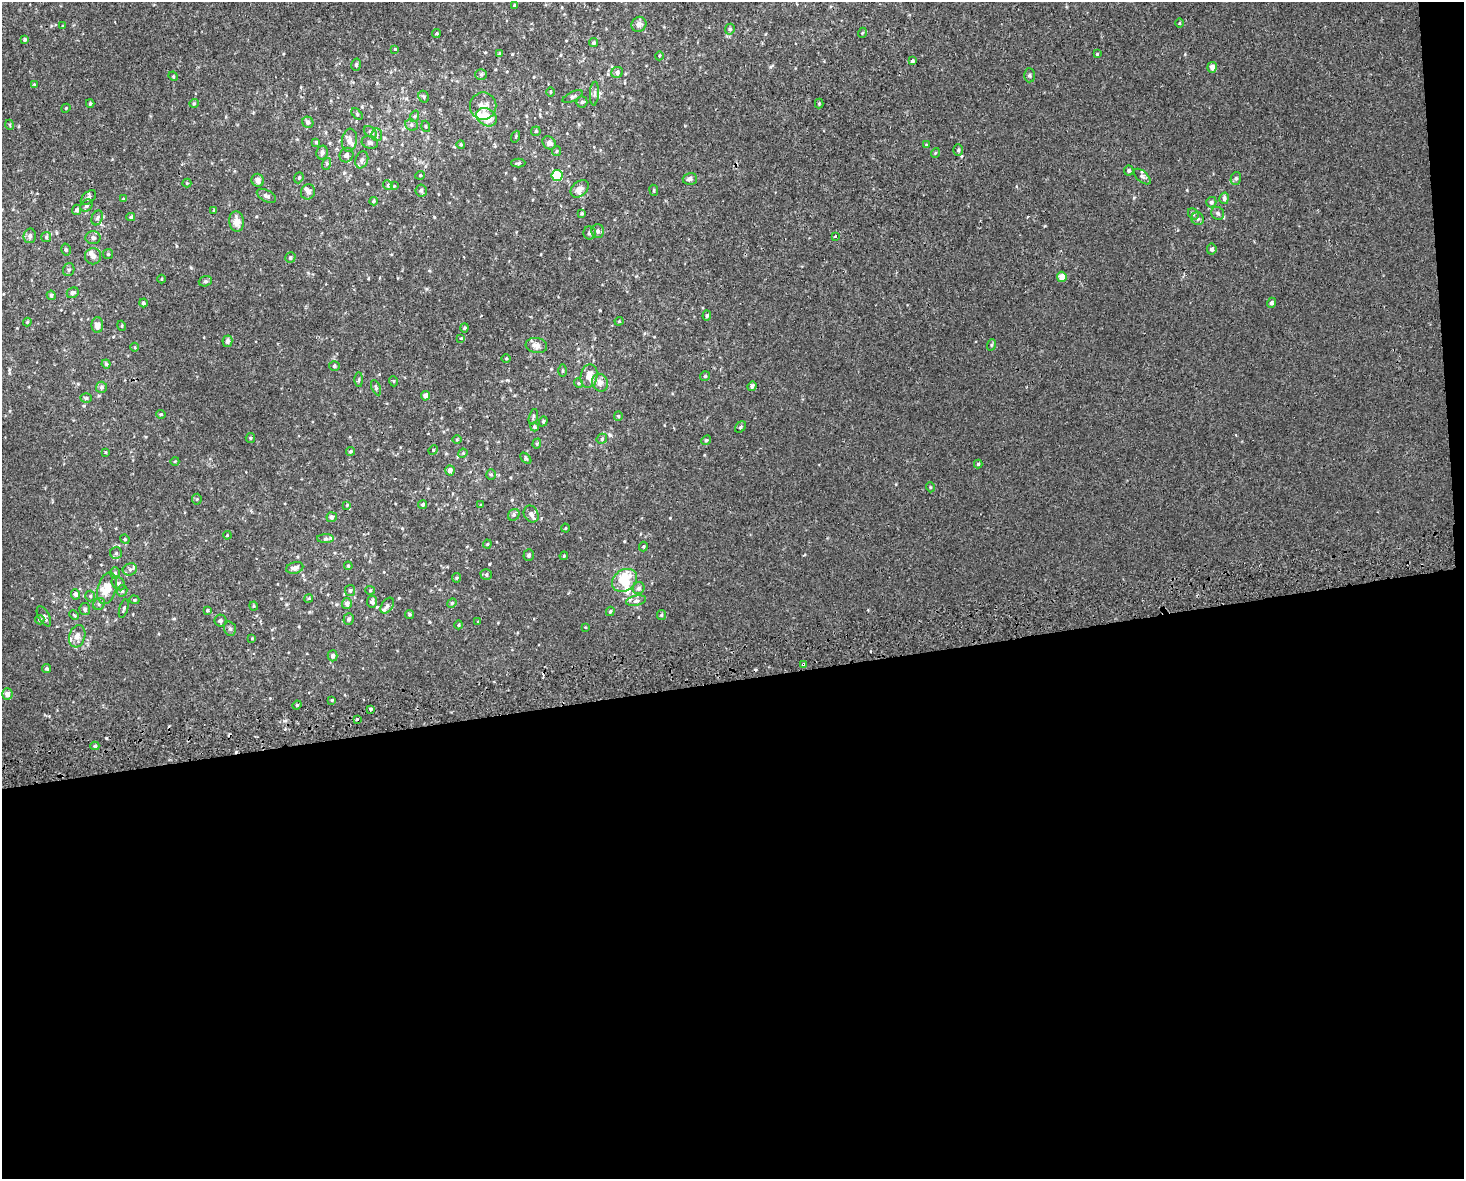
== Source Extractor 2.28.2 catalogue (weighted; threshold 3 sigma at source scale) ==
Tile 12 of 3 x 4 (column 3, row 4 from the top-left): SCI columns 2945-4406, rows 42-1218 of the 4470 x 4790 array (HDU 1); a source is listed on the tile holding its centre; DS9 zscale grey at full resolution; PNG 1466 x 1181 px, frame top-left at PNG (2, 2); each listed source drawn as its Kron ellipse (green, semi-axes under 4 px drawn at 4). Shown black and unused: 43% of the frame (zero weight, under 2 of 3 exposures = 2% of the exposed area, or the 3 px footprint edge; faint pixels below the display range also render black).
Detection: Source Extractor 2.28.2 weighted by HDU 2 'WHT'; one run over the whole footprint, this tile lists its part. Background 3.92e-04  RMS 0.0028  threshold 0.0127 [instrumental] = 3 sigma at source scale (4.5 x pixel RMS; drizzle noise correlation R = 1.50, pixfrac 1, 0.0396/0.0396 arcsec/px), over >= 5 px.
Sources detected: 237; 1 inside a brighter object's white glare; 6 cosmic-ray / hot-pixel residue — neither listed nor drawn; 11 inside a brighter listed object's ellipse — not listed separately; the other 219 listed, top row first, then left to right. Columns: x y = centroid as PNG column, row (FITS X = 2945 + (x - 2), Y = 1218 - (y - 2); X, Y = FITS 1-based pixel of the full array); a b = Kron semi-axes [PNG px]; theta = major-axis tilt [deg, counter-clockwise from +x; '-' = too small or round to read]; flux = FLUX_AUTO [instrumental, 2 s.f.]
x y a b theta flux
514 5 3 3 - 0.28
1179 23 4 3 - 0.25
639 24 8 7 - 1.3
63 26 4 3 - 0.25
730 29 5 5 - 0.57
436 33 4 3 - 0.26
862 33 5 3 - 0.24
25 40 4 4 - 0.39
593 43 4 4 - 0.36
395 49 3 3 - 0.23
499 54 4 4 - 0.36
1097 54 4 3 - 0.45
659 56 4 3 - 0.22
912 61 3 3 - 1.9
356 65 6 5 - 0.5
1212 67 5 4 - 1.7
617 72 6 5 - 0.82
481 75 6 5 - 0.52
1029 75 7 5 90 0.48
173 76 5 4 - 0.27
34 84 4 4 - 0.21
550 92 5 3 - 0.28
594 94 12 4 86 0.8
424 97 6 5 - 0.46
573 97 11 4 26 0.59
582 102 5 5 - 0.54
90 103 4 3 - 0.4
194 103 5 4 - 0.35
819 104 5 4 - 0.29
483 106 13 13 - 2.6
66 108 4 3 - 0.25
357 114 7 4 -46 0.39
415 116 6 4 71 0.45
487 117 11 8 -33 4.9
308 122 6 5 - 0.8
10 125 5 3 - 0.27
411 125 6 5 - 0.61
426 126 6 3 -72 0.32
536 131 5 4 - 0.38
370 132 7 5 -37 0.61
377 135 6 5 - 0.6
516 137 6 3 71 0.32
349 140 11 7 84 1.6
316 142 4 4 - 0.29
370 142 8 6 -14 0.67
549 143 7 6 - 1.1
461 144 4 3 - 0.34
926 145 4 4 - 0.26
958 150 5 5 - 0.46
557 151 5 4 - 0.36
322 152 7 5 75 0.78
935 153 5 3 - 0.25
346 155 7 6 - 0.92
362 160 8 6 70 0.88
518 163 7 4 0 0.41
326 164 6 4 71 0.39
1129 170 5 5 - 0.54
420 175 4 4 - 0.3
557 175 5 5 - 11
1142 177 10 5 -41 0.77
299 178 6 4 69 0.36
1236 178 6 5 - 0.49
690 179 7 6 - 0.86
258 180 6 6 - 1.3
187 183 4 4 - 0.27
388 185 5 4 - 0.38
394 186 4 3 - 0.22
580 189 10 7 44 1.7
421 190 6 5 - 0.66
654 190 5 3 - 0.29
308 192 8 7 - 0.96
266 196 10 6 -28 0.86
88 198 9 5 43 0.87
1224 198 6 4 77 0.8
123 199 4 3 - 0.25
374 201 4 4 - 0.31
1211 202 5 5 - 0.63
86 206 7 5 47 0.68
77 210 5 4 - 0.55
214 210 4 2 - 0.23
1218 213 7 6 - 0.74
582 214 3 3 - 0.38
1193 214 6 5 - 0.45
131 217 4 4 - 0.43
97 218 8 5 69 0.63
1198 219 6 6 - 0.75
237 221 10 7 -84 2.3
598 231 7 6 - 0.99
589 233 7 6 - 0.62
30 236 7 6 - 0.85
835 236 3 3 - 0.7
46 237 5 5 - 0.4
93 238 7 6 - 0.8
1212 249 5 5 - 0.69
66 250 6 4 -76 0.47
108 254 5 5 - 0.39
93 256 8 8 - 0.94
290 258 5 5 - 0.47
69 270 6 5 - 0.54
1062 277 5 4 - 2.9
162 279 4 3 - 0.21
205 281 7 5 20 0.53
73 293 6 5 - 0.71
51 295 5 4 - 0.53
143 303 4 4 - 0.59
1271 303 5 4 - 0.64
707 316 5 4 - 0.39
619 321 4 4 - 0.26
27 322 4 4 - 0.3
97 325 8 6 -90 1.7
122 326 5 3 - 0.24
464 328 4 4 - 0.31
461 338 3 3 - 0.18
227 341 6 5 - 0.91
536 345 11 7 -7 1.6
991 345 6 3 71 0.32
135 347 4 3 - 0.23
506 358 5 3 - 0.24
106 364 4 4 - 0.37
334 366 5 4 - 0.47
563 371 6 3 90 0.33
589 376 12 8 78 2.7
705 376 5 5 - 0.35
359 380 7 4 90 0.37
393 381 5 3 - 0.24
578 383 5 3 - 0.29
600 383 9 8 - 1.6
752 386 5 4 - 0.73
101 387 5 5 - 0.64
376 388 8 3 -65 0.36
425 396 5 4 - 1.3
86 398 6 5 - 0.46
161 414 4 4 - 0.32
618 416 5 4 - 0.31
533 417 8 3 76 0.38
543 421 5 4 - 0.37
534 427 4 4 - 0.47
741 427 6 4 44 0.5
250 438 5 4 - 0.35
602 439 5 5 - 0.41
457 440 5 3 - 0.24
706 440 5 4 - 0.37
537 444 5 4 - 0.37
433 450 5 4 - 0.28
350 451 4 4 - 0.43
105 452 4 3 - 0.25
463 453 5 3 - 0.28
526 458 7 4 -46 0.37
175 461 4 3 - 0.19
978 464 4 4 - 0.31
450 471 5 4 - 1.4
491 475 5 5 - 0.41
930 487 5 3 - 0.27
197 499 5 5 - 0.38
423 504 5 4 - 0.48
347 505 4 3 - 0.21
481 505 3 3 - 0.31
531 514 9 7 -59 1.1
514 515 6 5 - 0.54
332 517 5 5 - 0.64
565 528 4 3 - 0.22
227 535 4 3 - 0.22
125 539 5 4 - 0.36
325 539 8 4 1 0.6
487 544 4 4 - 0.28
643 546 5 4 - 0.32
116 553 6 6 - 0.6
529 555 6 5 - 0.53
564 556 4 4 - 0.28
348 566 4 3 - 0.3
295 568 8 5 16 1.3
130 569 7 6 - 0.71
115 573 6 5 - 0.52
486 574 5 5 - 0.67
456 578 5 4 - 0.32
624 580 13 10 34 6.3
118 583 7 6 - 0.75
107 588 16 9 75 4.4
639 588 6 5 - 0.81
350 590 5 5 - 0.52
370 590 5 4 - 0.33
122 591 6 5 - 0.62
76 594 5 4 - 0.72
90 596 5 5 - 0.4
309 598 4 3 - 0.27
134 600 5 4 - 0.38
636 601 10 5 11 0.88
372 602 6 5 - 0.87
347 603 5 5 - 1.1
452 603 5 4 - 0.37
99 604 6 5 - 0.51
254 606 4 4 - 0.29
387 606 9 5 56 0.72
85 609 6 5 - 0.57
124 609 10 4 74 0.43
207 610 4 4 - 0.41
610 611 5 4 - 0.45
410 614 4 4 - 0.38
74 615 5 3 - 0.33
661 615 5 4 - 0.35
44 616 11 5 -61 0.91
349 619 6 5 - 0.71
40 620 5 4 - 0.58
220 621 6 6 - 0.46
478 622 3 3 - 0.27
459 625 4 4 - 0.31
585 627 4 3 - 0.23
230 629 7 5 -73 0.61
77 636 11 8 74 1.7
252 638 4 3 - 0.23
333 656 5 5 - 0.77
804 664 3 3 - 2.4
46 668 4 4 - 0.46
7 694 5 5 - 1.5
332 700 4 4 - 0.27
297 705 5 4 - 0.35
370 709 3 3 - 2.3
357 719 4 3 - 2.1
95 746 4 4 - 0.65
Overlapping masked pixels (flux is a lower limit): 1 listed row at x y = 804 664
Unlisted compact peaks at least as high as the median listed source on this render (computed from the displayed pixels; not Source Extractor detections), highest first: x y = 106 738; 610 435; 489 564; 399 598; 1134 198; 961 156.